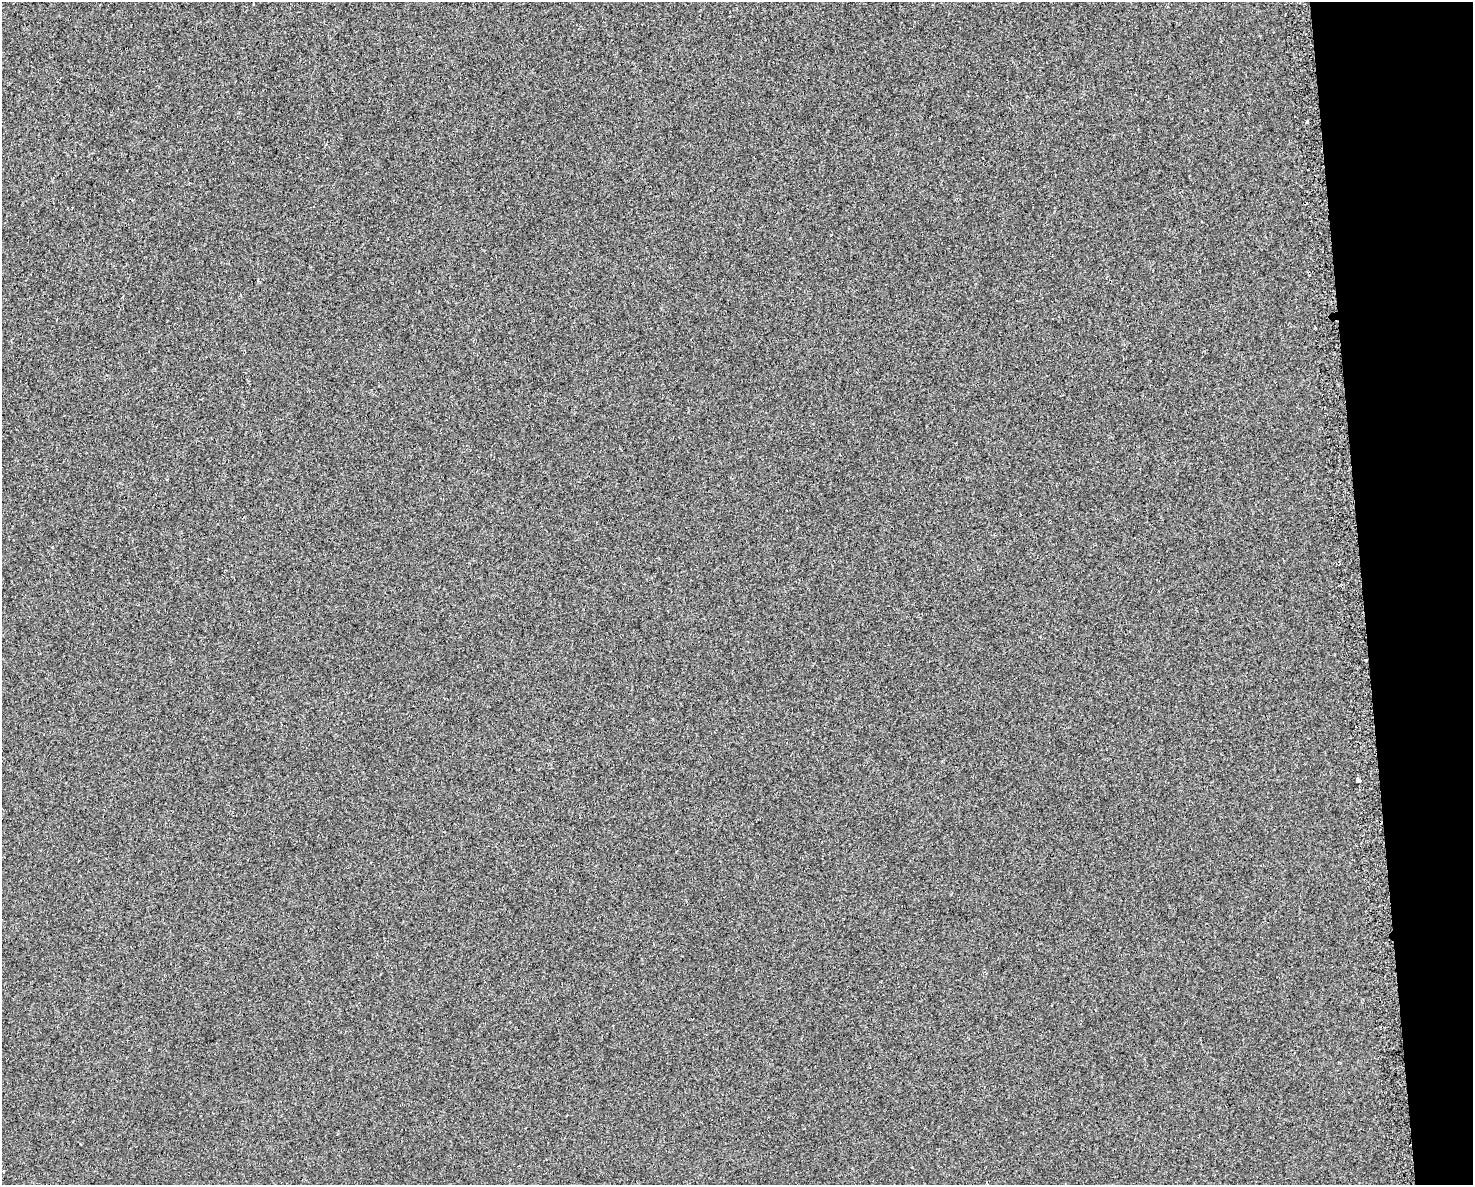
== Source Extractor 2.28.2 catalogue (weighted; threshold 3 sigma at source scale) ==
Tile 9 of 3 x 4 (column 3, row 3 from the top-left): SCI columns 3036-4506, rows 1223-2405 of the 4556 x 4811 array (HDU 1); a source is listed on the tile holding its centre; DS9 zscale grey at full resolution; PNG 1475 x 1187 px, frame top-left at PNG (2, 2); no overlay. Shown black and unused: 8% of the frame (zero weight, under 2 of 3 exposures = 3% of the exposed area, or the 3 px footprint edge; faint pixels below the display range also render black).
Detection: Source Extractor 2.28.2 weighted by HDU 2 'WHT'; one run over the whole footprint, this tile lists its part. Background 0.00878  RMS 0.0068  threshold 0.0306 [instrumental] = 3 sigma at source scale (4.5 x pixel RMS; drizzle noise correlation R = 1.50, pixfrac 1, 0.0396/0.0396 arcsec/px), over >= 5 px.
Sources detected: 6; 2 cosmic-ray / hot-pixel residue — not listed; the other 4 listed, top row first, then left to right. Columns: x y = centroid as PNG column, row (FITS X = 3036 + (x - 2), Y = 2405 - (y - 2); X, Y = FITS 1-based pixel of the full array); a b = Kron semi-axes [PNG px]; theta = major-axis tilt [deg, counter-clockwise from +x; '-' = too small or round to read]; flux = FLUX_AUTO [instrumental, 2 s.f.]
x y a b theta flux
1180 192 3 2 - 0.73
1359 780 4 3 - 45
912 1168 3 2 - 0.61
3 1172 3 3 - 1.7